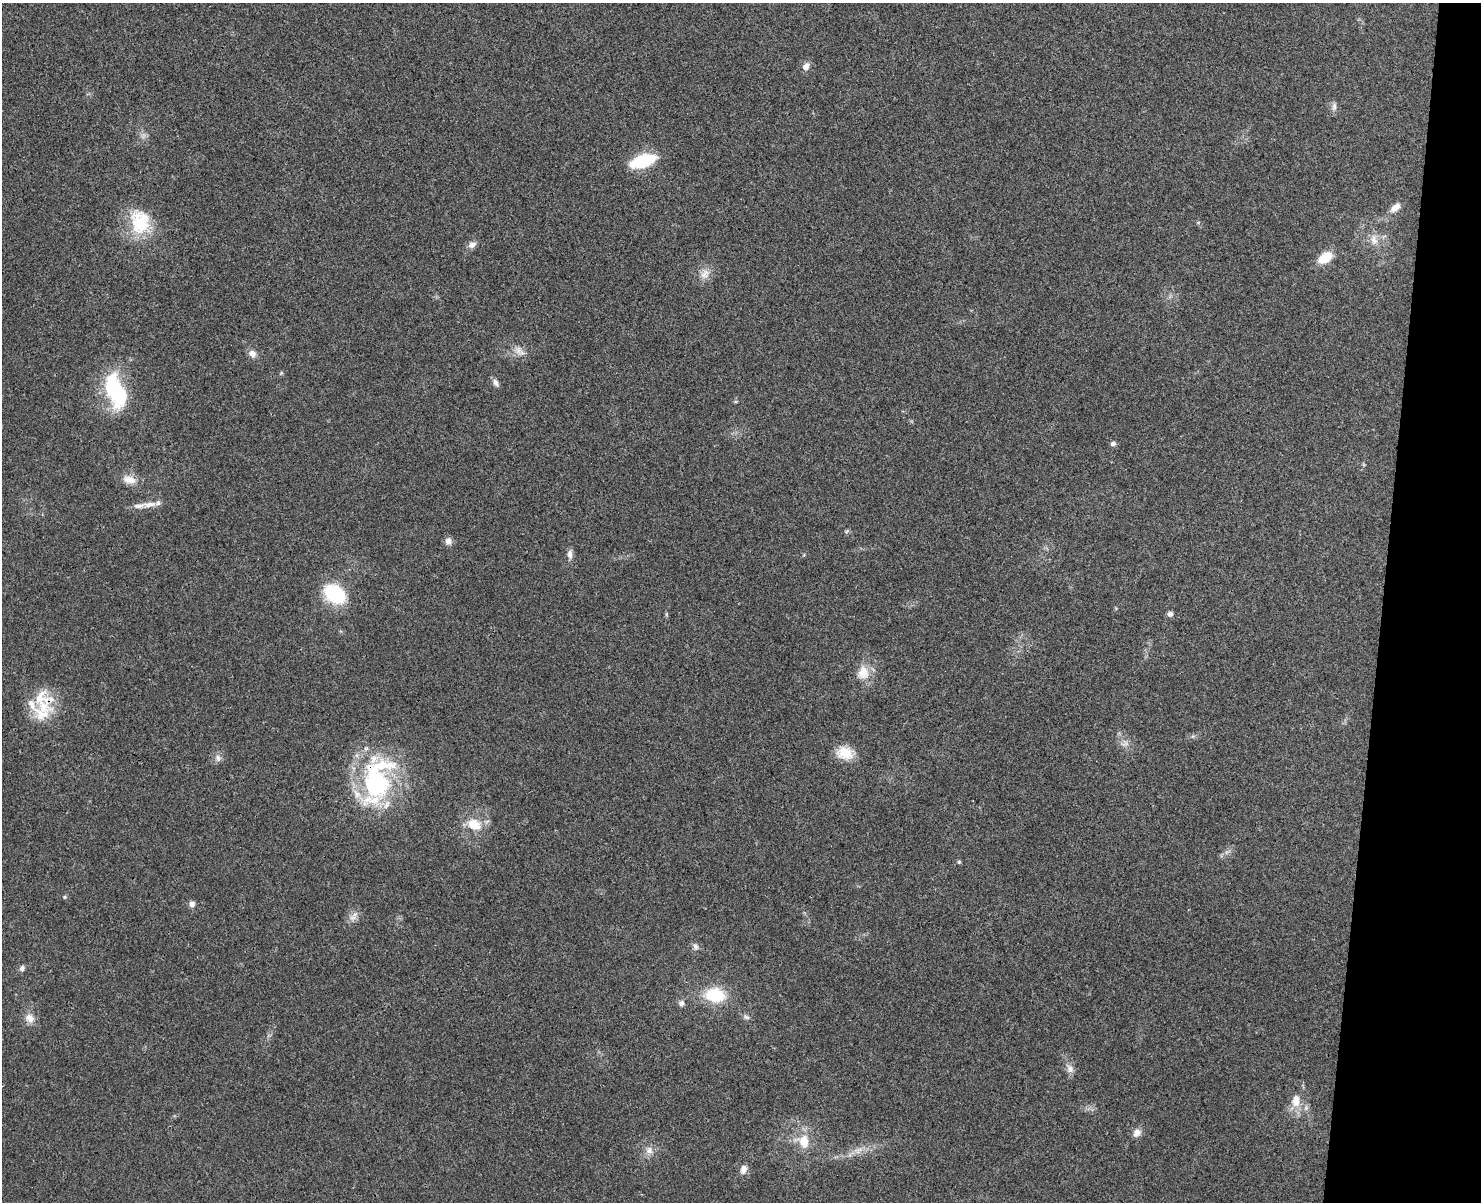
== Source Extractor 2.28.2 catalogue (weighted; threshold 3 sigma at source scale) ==
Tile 6 of 3 x 4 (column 3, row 2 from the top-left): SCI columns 3129-4607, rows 2419-3618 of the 4893 x 4832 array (HDU 1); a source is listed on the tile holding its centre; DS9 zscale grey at full resolution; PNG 1483 x 1204 px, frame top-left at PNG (2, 3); no overlay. Shown black and unused: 7% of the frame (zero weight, under 3 of 4 exposures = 6% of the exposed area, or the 3 px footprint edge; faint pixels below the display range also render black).
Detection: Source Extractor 2.28.2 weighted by HDU 2 'WHT'; one run over the whole footprint, this tile lists its part. Background 0.0307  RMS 0.0048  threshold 0.0214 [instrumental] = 3 sigma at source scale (4.5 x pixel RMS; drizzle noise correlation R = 1.50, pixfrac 1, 0.05/0.05 arcsec/px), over >= 5 px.
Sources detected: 62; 3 too faint to see at this stretch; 1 inside a brighter object's white glare — not listed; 8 inside a brighter listed object's ellipse — not listed separately; the other 50 listed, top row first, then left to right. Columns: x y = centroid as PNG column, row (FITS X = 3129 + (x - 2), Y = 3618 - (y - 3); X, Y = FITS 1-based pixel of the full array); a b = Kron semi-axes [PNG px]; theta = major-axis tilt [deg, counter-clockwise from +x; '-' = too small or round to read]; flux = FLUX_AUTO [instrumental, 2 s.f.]
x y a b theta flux
806 66 11 8 55 2.8
1334 106 13 7 87 2.1
643 161 20 9 18 38
1395 208 15 8 41 4.2
140 222 35 26 -77 26
1198 222 6 4 1 0.6
1374 240 16 11 -82 5
472 244 10 7 26 2.7
1325 257 17 10 34 11
705 274 16 13 71 5
518 350 14 11 -81 4.1
252 353 11 9 -44 3
281 373 7 4 46 0.63
496 383 11 6 -55 2
119 396 34 26 -80 32
736 401 6 4 18 0.57
1113 444 7 6 - 1.5
129 480 19 12 -14 5.7
149 504 24 8 6 4.5
448 541 10 9 - 2.7
570 554 13 7 89 2.5
335 594 20 15 -37 36
666 614 6 4 -72 0.63
1170 614 6 6 - 1.9
863 673 20 16 76 8.6
43 706 23 21 -32 15
1193 736 6 5 - 0.88
1124 743 13 9 10 3.2
845 753 22 15 -9 9.4
218 758 11 8 -67 2.3
376 782 58 39 86 75
474 824 20 15 -24 11
959 862 5 4 - 0.66
65 897 6 4 21 0.71
192 904 8 7 - 2
353 918 13 7 -3 2.7
695 946 10 7 -72 2
22 968 8 7 - 1.6
715 995 22 15 -7 22
681 1003 8 8 - 2
746 1017 10 6 -24 1.5
29 1018 15 12 -47 4.4
1070 1069 14 9 -58 3.2
1296 1101 17 11 84 7.2
1306 1108 8 6 70 1.6
1137 1133 11 9 57 3.2
803 1141 18 16 -32 11
649 1150 13 10 -57 3.8
858 1150 16 9 17 4.8
743 1169 12 8 78 3.3
Overlapping masked pixels (flux is a lower limit): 2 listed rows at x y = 43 706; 376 782